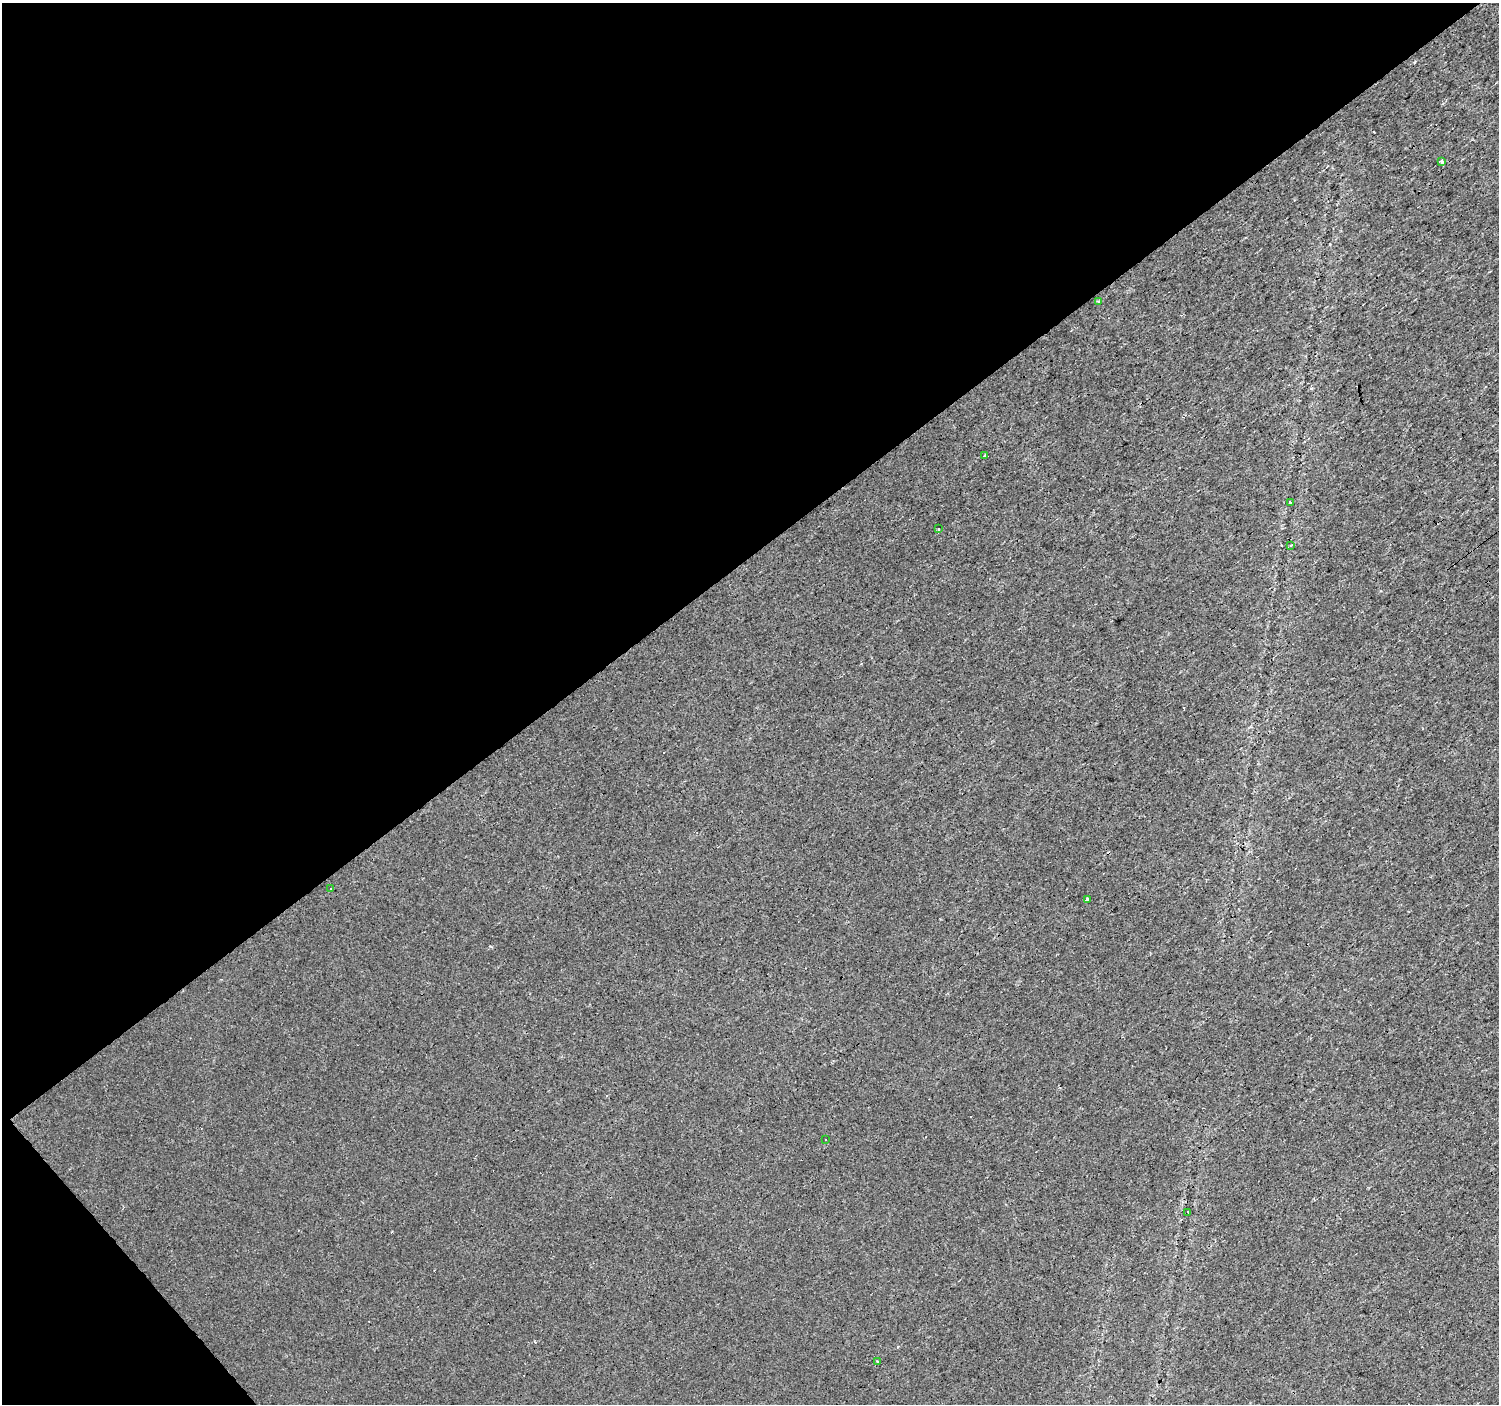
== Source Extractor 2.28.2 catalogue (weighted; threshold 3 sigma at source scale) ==
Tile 5 of 4 x 4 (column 1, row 2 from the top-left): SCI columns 2-1498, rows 3000-4401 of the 5988 x 5937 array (HDU 1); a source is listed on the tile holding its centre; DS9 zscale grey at full resolution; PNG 1501 x 1406 px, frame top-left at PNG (2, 3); each listed source drawn as its Kron ellipse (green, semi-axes under 4 px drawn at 4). Shown black and unused: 41% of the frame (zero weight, under 3 of 4 exposures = <1% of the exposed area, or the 3 px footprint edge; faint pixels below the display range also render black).
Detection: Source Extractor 2.28.2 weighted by HDU 2 'WHT'; one run over the whole footprint, this tile lists its part. Background 0.0136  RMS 0.0034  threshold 0.0151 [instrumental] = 3 sigma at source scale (4.5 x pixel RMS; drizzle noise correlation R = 1.50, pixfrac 1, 0.0396/0.0396 arcsec/px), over >= 5 px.
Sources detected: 16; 5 cosmic-ray / hot-pixel residue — neither listed nor drawn; the other 11 listed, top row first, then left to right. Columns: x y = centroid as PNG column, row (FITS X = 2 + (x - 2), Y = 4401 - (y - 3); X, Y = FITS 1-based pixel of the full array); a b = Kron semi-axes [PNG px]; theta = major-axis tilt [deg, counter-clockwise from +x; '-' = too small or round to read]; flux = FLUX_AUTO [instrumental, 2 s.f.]
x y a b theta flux
1442 162 3 3 - 2.3
1098 301 3 2 - 0.48
985 456 4 3 - 26
1290 503 3 3 - 1.8
938 529 3 2 - 0.33
1290 546 3 3 - 4.5
331 888 3 3 - 5
1087 899 3 3 - 2.4
825 1139 3 3 - 0.7
1188 1212 3 3 - 1.6
878 1362 3 3 - 2.4
Unlisted compact peaks at least as high as the median listed source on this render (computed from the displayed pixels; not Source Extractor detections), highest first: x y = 490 946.